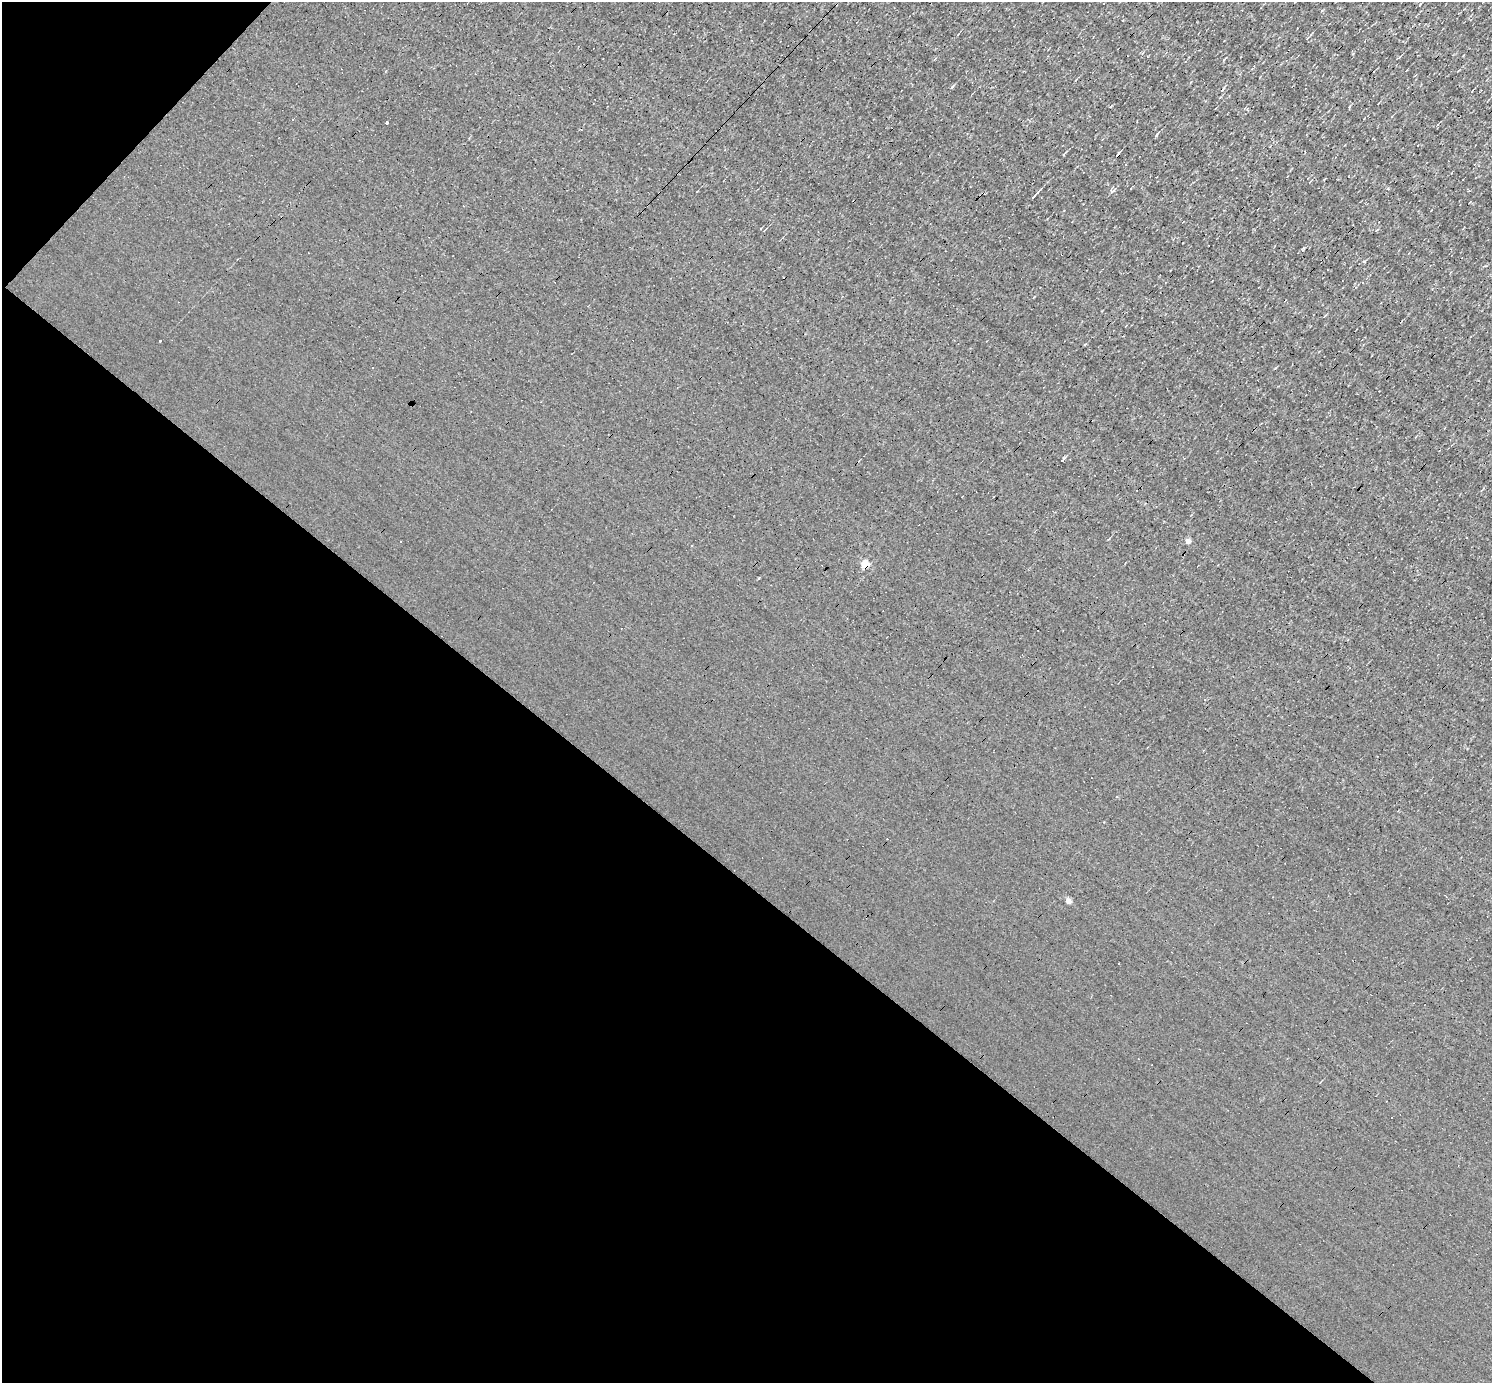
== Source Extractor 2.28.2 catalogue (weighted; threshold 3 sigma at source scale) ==
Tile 9 of 4 x 4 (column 1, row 3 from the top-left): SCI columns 1-1490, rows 1675-3055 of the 5962 x 5967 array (HDU 1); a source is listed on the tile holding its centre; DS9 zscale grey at full resolution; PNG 1494 x 1385 px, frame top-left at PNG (2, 2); no overlay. Shown black and unused: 38% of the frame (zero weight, under 3 of 4 exposures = <1% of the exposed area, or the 3 px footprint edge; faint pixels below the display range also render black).
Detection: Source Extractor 2.28.2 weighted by HDU 2 'WHT'; one run over the whole footprint, this tile lists its part. Background 8.55e-04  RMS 0.047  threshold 0.212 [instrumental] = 3 sigma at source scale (4.5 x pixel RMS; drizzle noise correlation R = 1.50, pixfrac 1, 0.05/0.05 arcsec/px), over >= 5 px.
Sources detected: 15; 5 cosmic-ray / hot-pixel residue — not listed; the other 10 listed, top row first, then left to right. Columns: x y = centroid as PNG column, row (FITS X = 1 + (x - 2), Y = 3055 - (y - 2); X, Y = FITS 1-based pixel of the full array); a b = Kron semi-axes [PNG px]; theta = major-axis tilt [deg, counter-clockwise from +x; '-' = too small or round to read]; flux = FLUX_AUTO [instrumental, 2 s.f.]
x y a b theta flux
1223 89 8 2 42 4.6
387 122 3 3 - 21
1156 135 5 3 - 4.7
1034 196 13 2 45 9.8
160 341 3 2 - 5.2
1062 460 3 3 - 85
1481 491 3 3 - 3.9
1188 541 4 4 - 33
865 565 5 4 - 160
1068 901 4 4 - 31
Overlapping masked pixels (flux is a lower limit): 1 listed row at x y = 865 565
Unlisted compact peaks at least as high as the median listed source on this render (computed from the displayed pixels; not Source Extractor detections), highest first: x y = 1364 261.